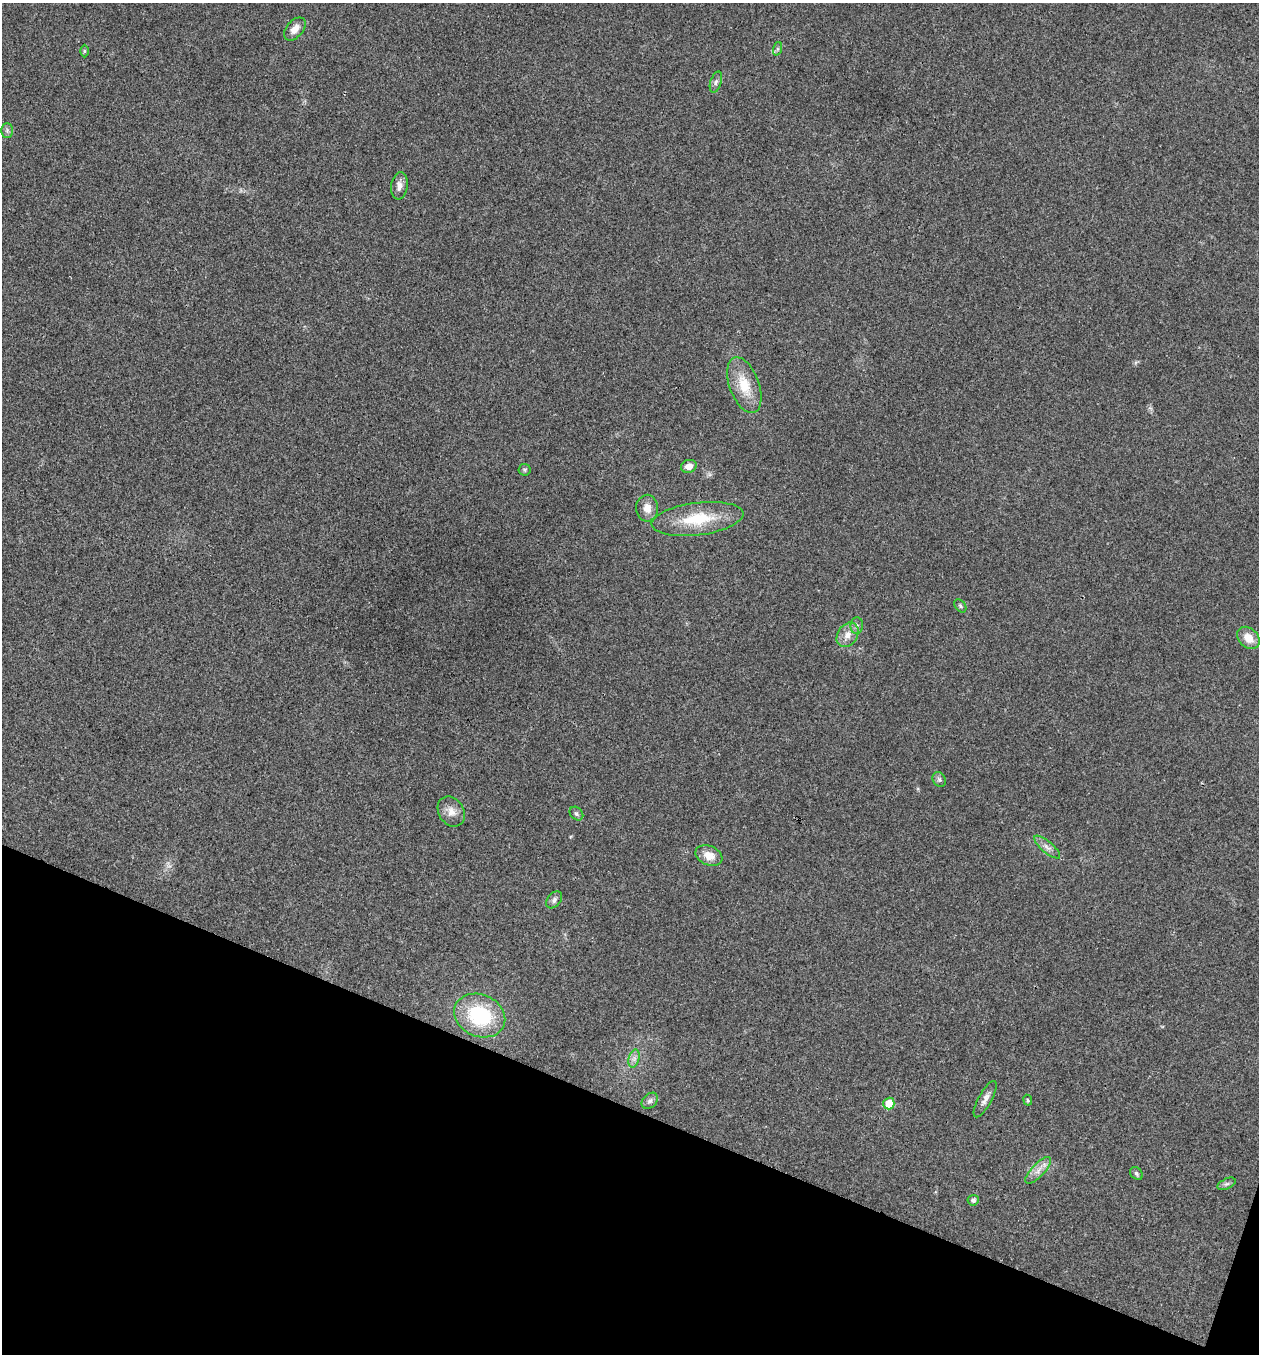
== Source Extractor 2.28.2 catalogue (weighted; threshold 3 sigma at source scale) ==
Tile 15 of 4 x 4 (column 3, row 4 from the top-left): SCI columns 2783-4039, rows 3-1354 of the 5432 x 5418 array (HDU 1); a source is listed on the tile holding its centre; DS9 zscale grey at full resolution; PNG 1261 x 1356 px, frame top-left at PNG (2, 3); each listed source drawn as its Kron ellipse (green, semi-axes under 4 px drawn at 4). Shown black and unused: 19% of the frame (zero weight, under 3 of 4 exposures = <1% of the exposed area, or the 3 px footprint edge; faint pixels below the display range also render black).
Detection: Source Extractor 2.28.2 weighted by HDU 2 'WHT'; one run over the whole footprint, this tile lists its part. Background 0.0221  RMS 0.0041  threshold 0.0183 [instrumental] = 3 sigma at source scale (4.5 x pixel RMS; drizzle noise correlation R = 1.50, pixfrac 1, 0.05/0.05 arcsec/px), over >= 5 px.
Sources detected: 31; all 31 listed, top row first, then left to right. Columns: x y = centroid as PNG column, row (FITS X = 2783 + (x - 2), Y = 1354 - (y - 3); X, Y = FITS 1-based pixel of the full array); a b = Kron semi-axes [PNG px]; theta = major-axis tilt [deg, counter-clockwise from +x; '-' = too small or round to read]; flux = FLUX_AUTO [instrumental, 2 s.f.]
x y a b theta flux
295 29 13 8 50 3.4
777 49 7 4 71 0.76
84 51 6 4 89 0.63
716 82 11 5 72 1.3
7 130 7 6 - 1
399 186 14 8 82 2.7
744 385 29 14 -70 11
689 466 8 6 18 3
525 470 6 6 - 0.7
647 508 13 11 88 3.9
697 519 46 16 7 18
960 606 7 5 -52 0.77
857 626 8 6 88 1.3
848 635 13 9 56 3.8
1248 638 13 9 -45 5.3
939 779 8 6 -58 1.1
451 812 16 12 -57 3.9
576 814 7 6 - 1.1
1047 847 16 5 -40 2.2
709 855 14 9 -23 4.5
554 900 9 6 48 1.5
480 1015 26 21 -24 30
634 1058 9 5 75 1.6
985 1099 20 6 62 2.5
1028 1100 5 4 - 0.51
650 1101 9 6 44 1.4
889 1104 6 5 - 8.7
1038 1170 17 6 47 3.2
1136 1173 7 5 -47 0.85
1226 1184 9 5 26 1.1
973 1200 5 5 - 1.3